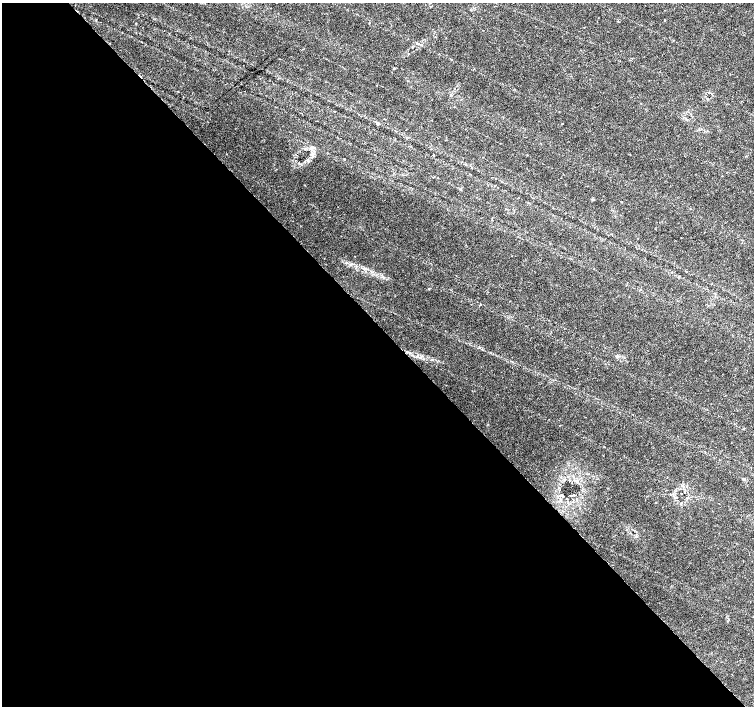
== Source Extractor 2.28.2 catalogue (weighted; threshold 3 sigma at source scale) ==
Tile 9 of 4 x 4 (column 1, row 3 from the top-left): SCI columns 9-1512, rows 1619-3025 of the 6022 x 5990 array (HDU 1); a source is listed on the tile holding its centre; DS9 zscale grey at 2 x 2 block average (1 PNG px = mean of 2 x 2 image px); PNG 756 x 708 px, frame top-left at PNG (2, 3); no overlay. Shown black and unused: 54% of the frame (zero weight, under 3 of 6 exposures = <1% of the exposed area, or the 3 px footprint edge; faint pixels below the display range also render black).
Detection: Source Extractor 2.28.2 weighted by HDU 2 'WHT'; one run over the whole footprint, this tile lists its part. Background 0.0355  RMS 0.0022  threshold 0.00893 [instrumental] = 3 sigma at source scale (4.09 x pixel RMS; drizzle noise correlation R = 1.36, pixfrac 0.8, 0.0396/0.0396 arcsec/px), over >= 5 px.
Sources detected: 23; all 23 listed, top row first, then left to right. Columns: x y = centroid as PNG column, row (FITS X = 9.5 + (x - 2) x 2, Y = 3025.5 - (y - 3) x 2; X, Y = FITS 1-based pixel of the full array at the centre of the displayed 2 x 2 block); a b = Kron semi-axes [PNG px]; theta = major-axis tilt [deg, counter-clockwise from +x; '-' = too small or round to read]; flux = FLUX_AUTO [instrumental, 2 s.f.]
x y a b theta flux
664 20 2 2 - 0.58
418 44 4 2 - 0.48
709 93 3 2 - 0.29
377 125 3 3 - 0.44
312 154 5 3 - 1
433 155 2 2 - 0.46
345 159 2 2 - 0.39
592 199 3 2 - 0.43
621 202 2 2 - 0.22
492 220 2 2 - 0.2
366 269 4 2 - 0.48
429 289 3 2 - 0.26
480 304 3 2 - 0.32
417 356 5 4 - 1.1
744 479 4 3 - 0.6
572 483 2 2 - 0.17
684 492 2 2 - 0.27
681 493 2 2 - 0.79
571 495 2 2 - 0.67
574 495 2 2 - 0.55
562 496 5 2 - 0.74
677 497 2 2 - 0.18
567 498 3 2 - 0.4
Diffuse or blended objects may show on this block-average render without a row.